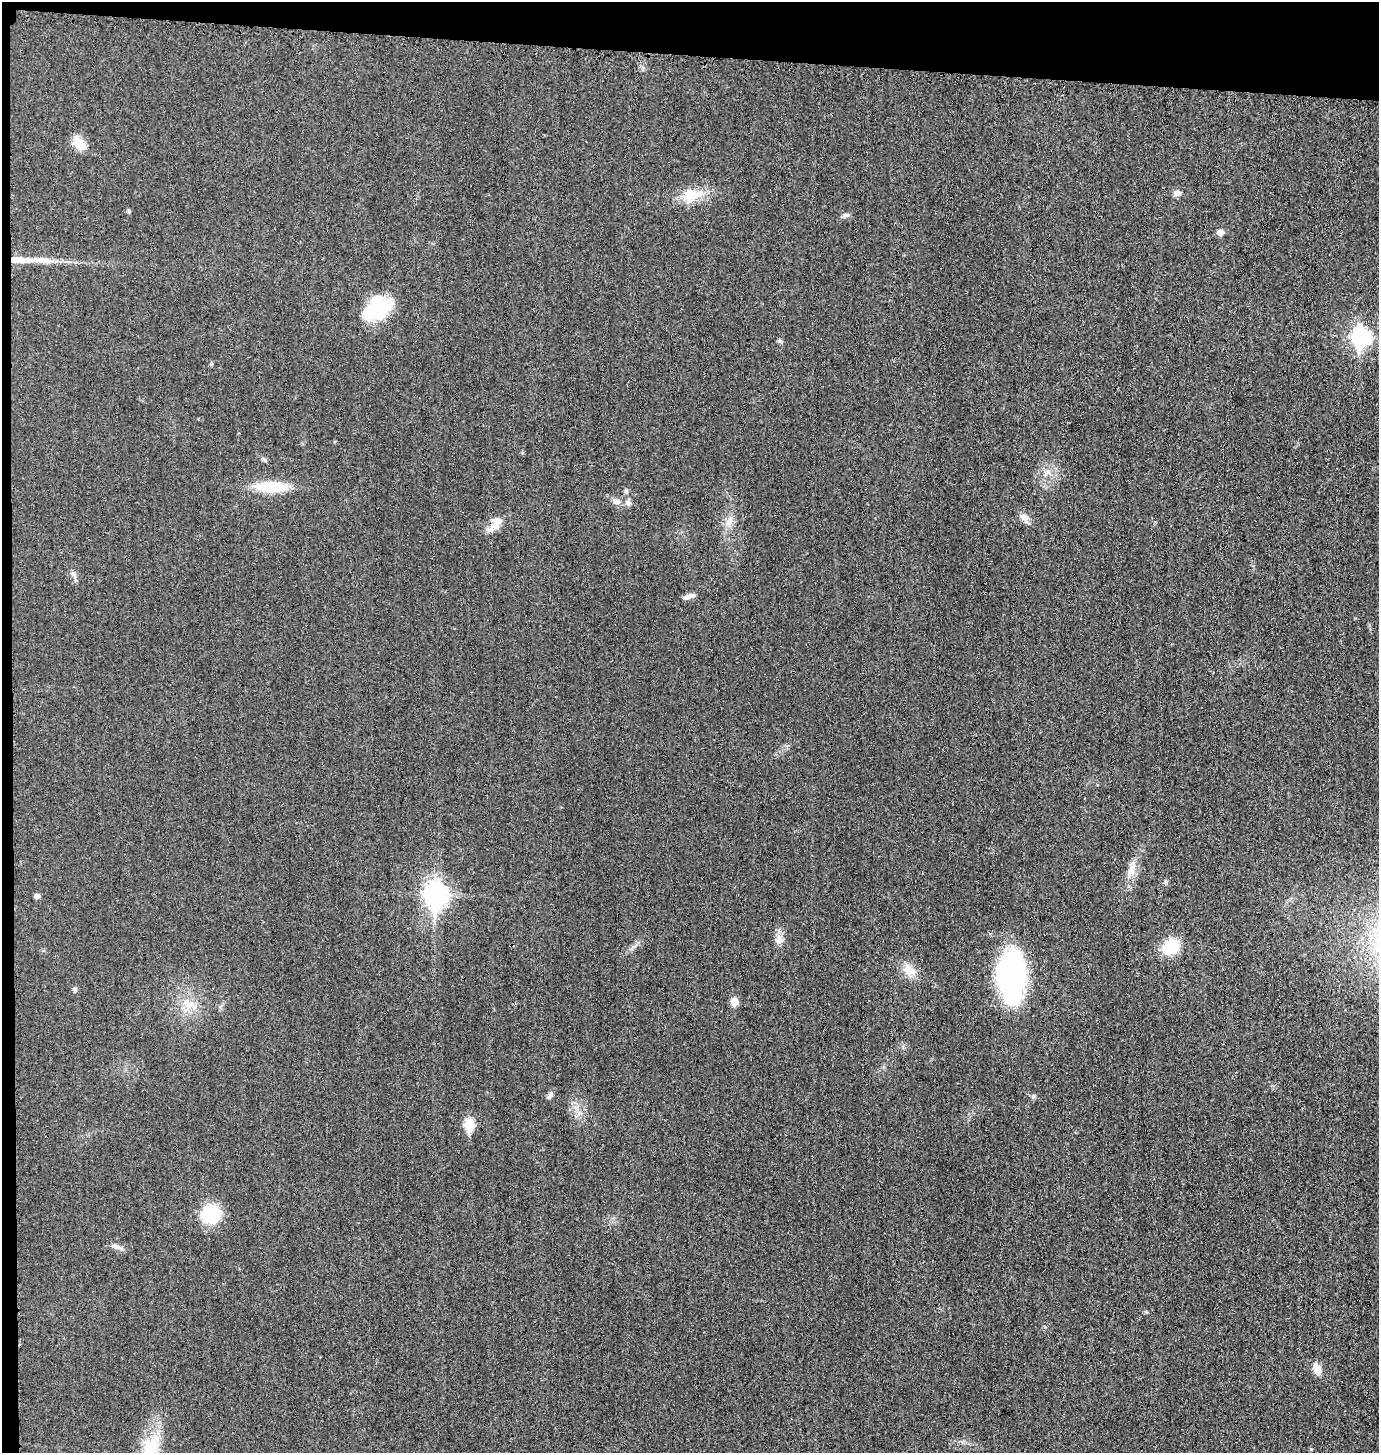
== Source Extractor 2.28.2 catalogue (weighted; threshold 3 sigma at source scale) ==
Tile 1 of 3 x 3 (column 1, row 1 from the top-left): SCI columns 157-1533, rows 2922-4372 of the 4402 x 4385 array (HDU 1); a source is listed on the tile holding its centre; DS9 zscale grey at full resolution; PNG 1381 x 1455 px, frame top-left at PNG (2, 2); no overlay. Shown black and unused: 5% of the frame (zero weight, under 3 of 4 exposures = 2% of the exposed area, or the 3 px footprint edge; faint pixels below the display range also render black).
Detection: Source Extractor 2.28.2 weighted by HDU 2 'WHT'; one run over the whole footprint, this tile lists its part. Background 0.0332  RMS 0.006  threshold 0.0269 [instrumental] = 3 sigma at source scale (4.5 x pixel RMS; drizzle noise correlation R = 1.50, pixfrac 1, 0.05/0.05 arcsec/px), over >= 5 px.
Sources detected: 39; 2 inside a brighter object's white glare — not listed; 2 inside a brighter listed object's ellipse — not listed separately; the other 35 listed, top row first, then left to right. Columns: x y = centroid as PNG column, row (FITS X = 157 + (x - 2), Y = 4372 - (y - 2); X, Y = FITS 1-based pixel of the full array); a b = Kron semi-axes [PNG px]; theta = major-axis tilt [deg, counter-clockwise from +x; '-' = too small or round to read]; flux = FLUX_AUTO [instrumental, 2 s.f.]
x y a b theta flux
78 142 17 14 -56 7.5
1177 193 11 6 -8 2.3
692 195 23 17 23 13
129 211 5 5 - 0.98
845 215 8 5 23 1.4
1220 232 6 5 - 4.6
42 261 33 7 -6 8.7
377 311 34 21 9 30
1360 337 9 7 88 180
780 341 6 5 - 1.1
271 487 40 12 -1 21
626 491 6 4 -80 1.3
617 501 12 6 -17 2.4
628 502 8 7 - 1.7
1024 517 12 8 -37 3.8
730 521 16 6 64 3.8
493 527 18 10 48 6
73 574 11 5 -45 1.7
688 596 16 5 12 2.9
1131 870 17 9 70 5.8
436 895 10 8 89 410
37 896 5 5 - 2.5
779 939 14 9 88 4.3
1171 946 16 12 41 23
909 972 16 10 18 5.7
1011 976 40 22 -87 150
75 990 6 6 - 1.2
734 1002 6 5 - 9.2
189 1004 16 12 -63 8.1
549 1097 8 6 49 1.4
469 1125 6 6 - 30
211 1214 19 19 - 27
116 1246 13 6 -19 2.7
1317 1368 16 9 -69 4.8
1311 1449 5 4 - 0.72
Unlisted compact peaks at least as high as the median listed source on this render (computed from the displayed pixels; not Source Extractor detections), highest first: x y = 1033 1096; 211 364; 1166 882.